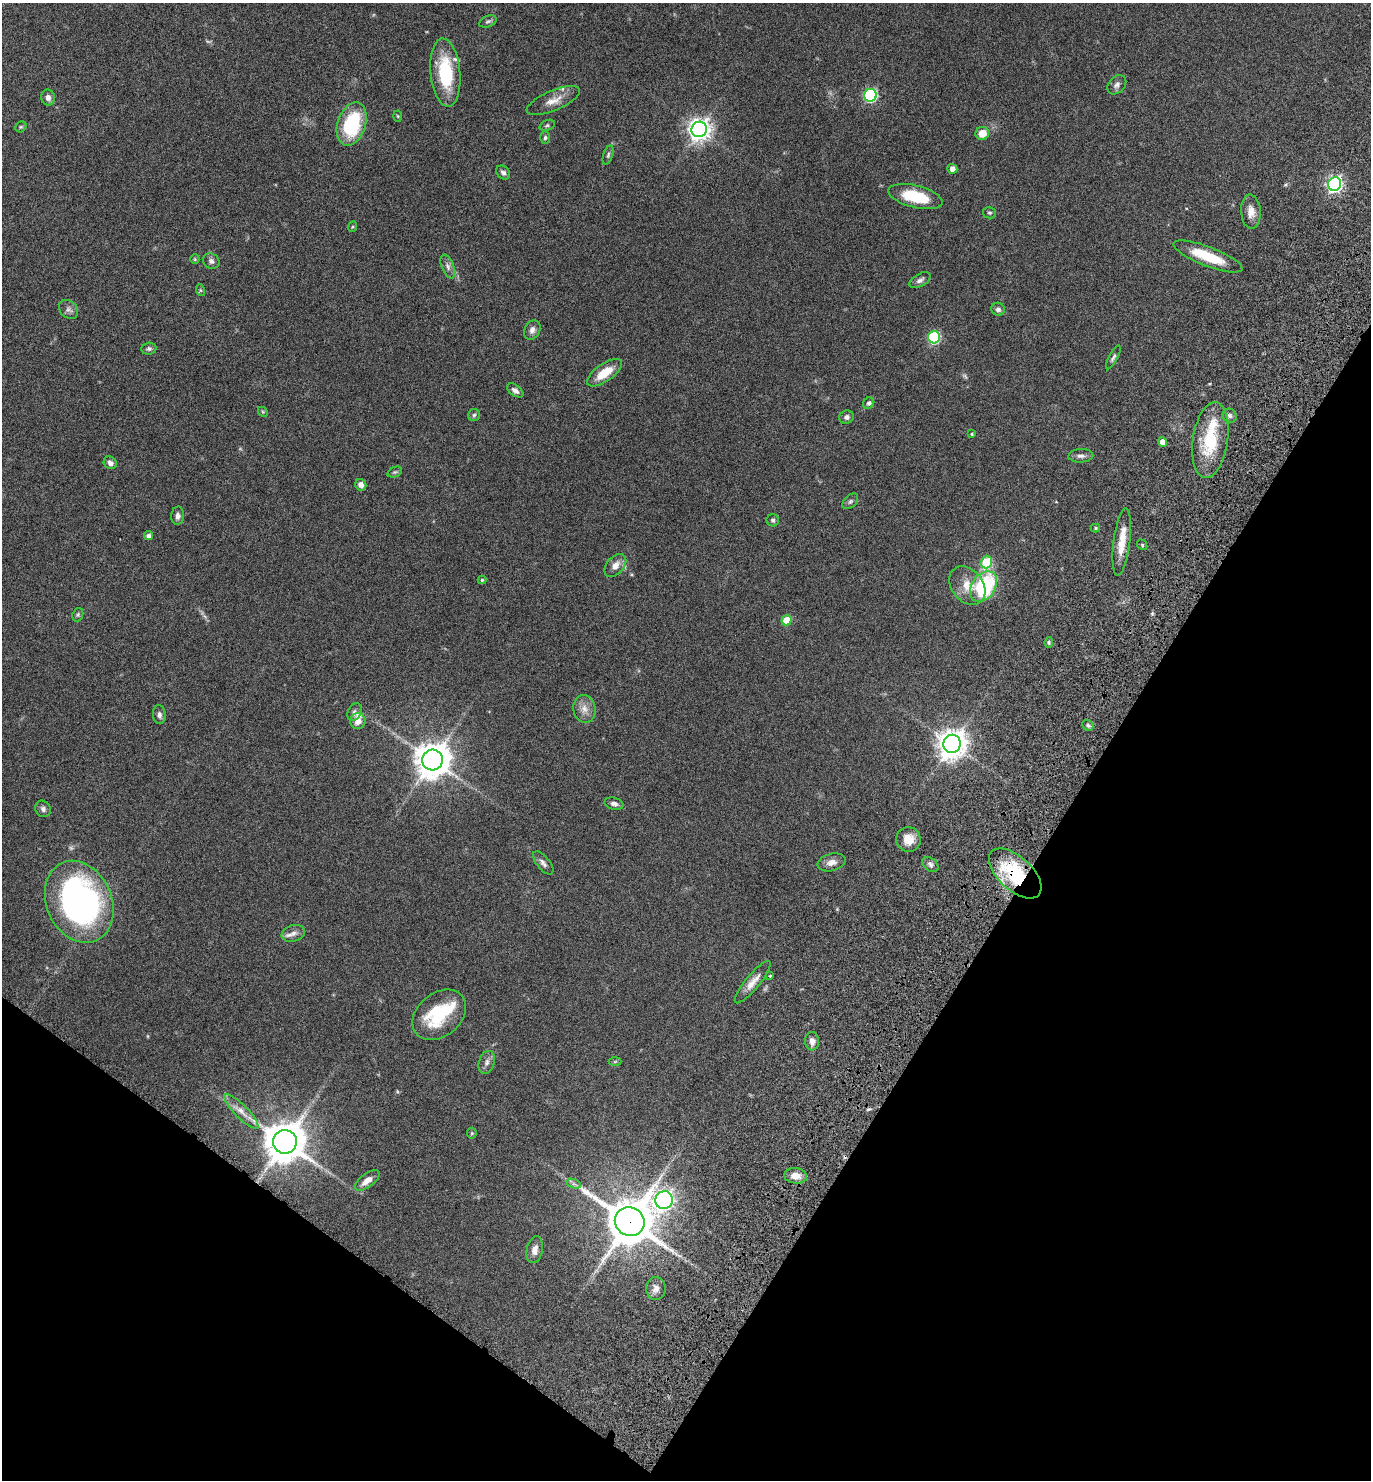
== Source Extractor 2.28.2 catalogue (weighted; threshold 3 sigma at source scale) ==
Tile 15 of 4 x 4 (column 3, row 4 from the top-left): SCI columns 3006-4374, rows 82-1559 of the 6147 x 6073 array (HDU 1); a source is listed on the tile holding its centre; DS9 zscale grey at full resolution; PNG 1373 x 1482 px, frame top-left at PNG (2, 3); each listed source drawn as its Kron ellipse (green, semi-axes under 4 px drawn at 4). Shown black and unused: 29% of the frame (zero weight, under 6 of 12 exposures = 6% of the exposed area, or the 3 px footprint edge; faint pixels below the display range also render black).
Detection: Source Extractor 2.28.2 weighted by HDU 2 'WHT'; one run over the whole footprint, this tile lists its part. Background 0.0751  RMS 0.0039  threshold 0.0159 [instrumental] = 3 sigma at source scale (4.09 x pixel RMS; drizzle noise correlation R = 1.36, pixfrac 0.8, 0.05/0.05 arcsec/px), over >= 5 px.
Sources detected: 101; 2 too faint to see at this stretch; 1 inside a brighter object's white glare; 1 cosmic-ray / hot-pixel residue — neither listed nor drawn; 3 inside a brighter listed object's ellipse — not listed separately; the other 94 listed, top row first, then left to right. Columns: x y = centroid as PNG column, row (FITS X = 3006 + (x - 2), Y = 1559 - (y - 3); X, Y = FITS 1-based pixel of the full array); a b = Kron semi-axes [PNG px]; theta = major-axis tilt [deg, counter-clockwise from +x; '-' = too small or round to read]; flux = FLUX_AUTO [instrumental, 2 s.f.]
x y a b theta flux
488 21 9 5 22 0.82
445 72 34 14 -85 20
1117 85 11 8 47 1.5
870 95 6 6 - 46
48 97 8 7 - 1.5
553 101 28 10 23 4.3
398 116 5 3 - 0.33
352 124 22 14 72 23
547 125 8 5 21 0.65
21 127 6 5 - 0.48
699 129 8 7 - 250
982 133 7 6 - 4.4
545 138 6 4 87 0.6
608 155 10 5 73 0.75
952 169 5 5 - 1.8
503 173 8 6 -47 1.1
1335 184 7 6 - 88
915 197 28 11 -14 14
1251 212 17 10 -86 3.4
989 213 6 5 - 0.62
352 227 5 3 - 0.35
1208 256 37 9 -21 12
195 259 5 4 - 0.37
211 261 8 7 - 1.2
448 267 12 6 -68 1.5
920 280 11 6 31 1.2
200 290 6 4 -71 0.44
68 309 11 8 -43 1.4
998 309 7 6 - 1.1
532 330 10 7 63 1.5
934 337 6 6 - 36
149 349 7 6 - 0.8
1113 357 13 4 62 0.89
605 373 20 8 35 7.4
515 390 9 5 -36 1.4
869 403 6 5 - 0.85
263 412 5 4 - 0.38
474 415 6 6 - 0.68
1230 416 7 6 - 1
847 417 7 6 - 1.1
972 434 3 3 - 0.33
1210 440 38 17 82 18
1162 442 4 4 - 3
1081 456 12 6 2 1.3
110 463 7 6 - 1.5
395 472 8 5 23 0.61
361 485 6 5 - 1.8
850 501 9 5 45 0.86
178 516 9 6 85 1.4
773 520 6 6 - 0.84
1096 528 4 4 - 0.43
148 535 4 4 - 1.2
1122 542 34 8 83 6.5
1142 545 6 4 -50 0.55
987 562 6 5 - 18
615 565 13 8 49 2.7
482 580 4 4 - 0.41
967 586 21 15 -51 5.9
983 586 17 11 54 31
78 615 7 5 70 0.57
787 620 5 5 - 7.6
1049 642 5 4 - 0.57
584 709 14 11 -80 3
354 712 9 6 66 1.1
159 715 9 6 -85 1.2
358 721 8 7 - 2.5
1088 725 6 4 -42 0.7
952 744 9 8 - 440
432 760 10 10 - 720
614 804 10 6 -15 1.2
43 809 8 7 - 1.1
908 839 12 12 - 4.6
831 862 14 8 14 2.3
543 863 14 6 -51 1.4
930 864 9 6 -41 1.1
1015 873 32 17 -43 27
79 902 42 32 -66 110
293 933 12 8 17 2
770 976 4 3 - 0.33
753 982 27 7 51 3.5
439 1015 30 21 39 18
812 1041 9 7 -86 1.7
487 1062 12 7 74 1.6
615 1062 6 4 2 0.4
241 1112 23 6 -45 3
472 1133 5 5 - 0.39
285 1142 12 11 - 1100
796 1176 11 7 -6 3.5
367 1180 14 6 36 2.9
574 1184 7 4 -18 0.85
664 1200 9 8 - 160
630 1222 15 14 - 1400
535 1250 13 8 78 2.2
656 1288 11 9 89 2.2
Overlapping masked pixels (flux is a lower limit): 2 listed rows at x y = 1015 873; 630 1222
Isophote crosses this tile's border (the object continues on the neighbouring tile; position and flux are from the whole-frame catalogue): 1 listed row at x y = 79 902